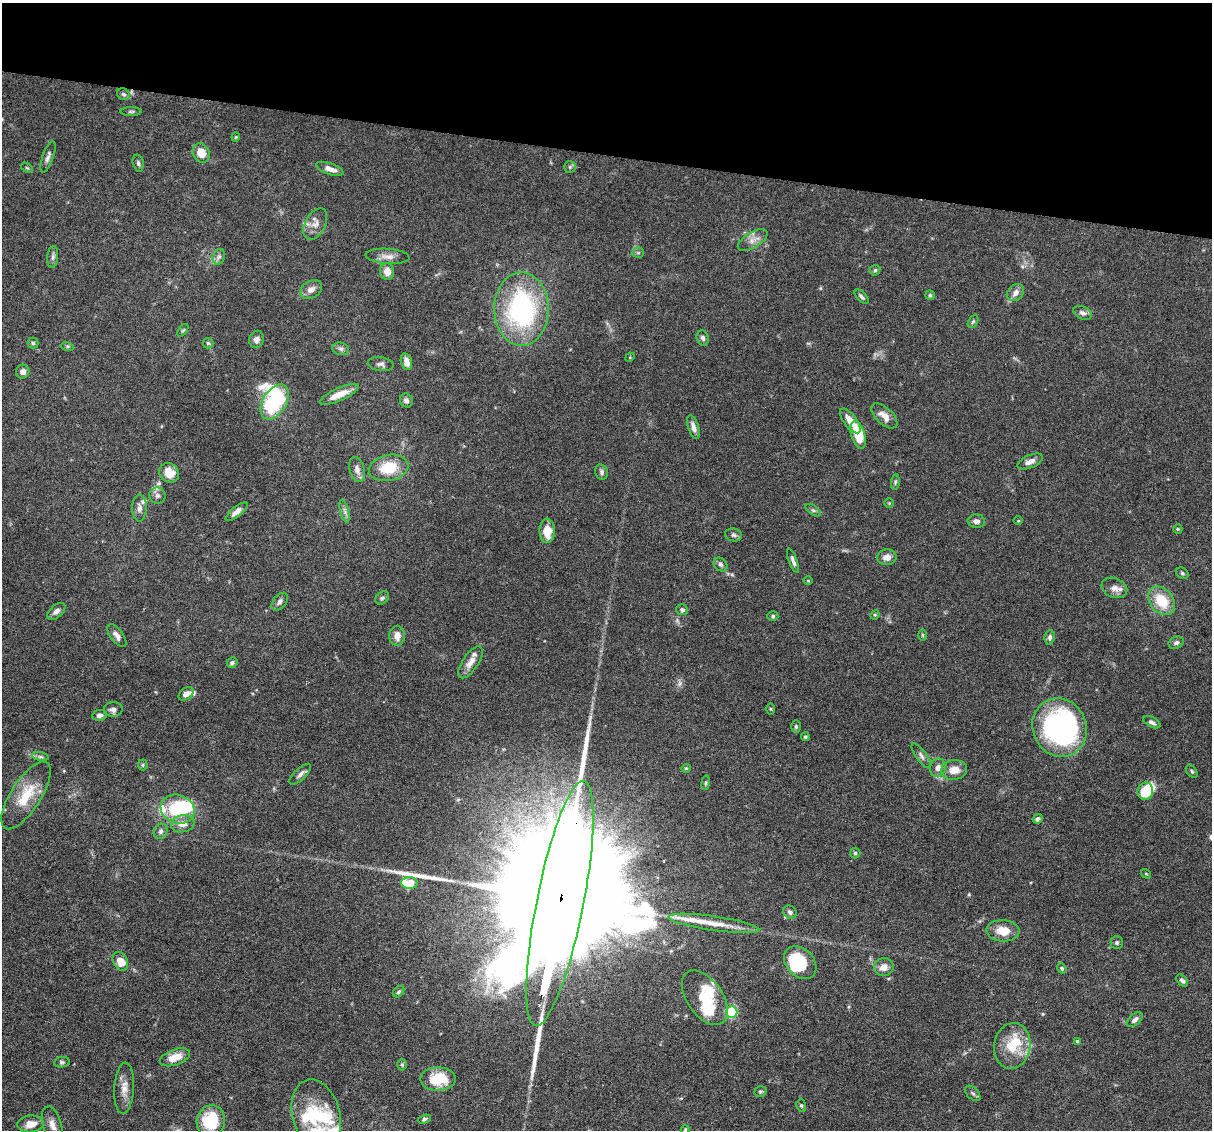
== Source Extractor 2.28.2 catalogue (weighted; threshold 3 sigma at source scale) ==
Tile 2 of 4 x 4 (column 2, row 1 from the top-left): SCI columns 1211-2420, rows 3617-4744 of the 4839 x 4859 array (HDU 1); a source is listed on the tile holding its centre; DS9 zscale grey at full resolution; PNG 1214 x 1132 px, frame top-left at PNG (2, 3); each listed source drawn as its Kron ellipse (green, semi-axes under 4 px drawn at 4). Shown black and unused: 14% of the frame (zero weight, under 3 of 6 exposures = <1% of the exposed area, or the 3 px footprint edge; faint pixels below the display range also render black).
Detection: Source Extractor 2.28.2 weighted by HDU 2 'WHT'; one run over the whole footprint, this tile lists its part. Background 0.0627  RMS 0.003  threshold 0.0122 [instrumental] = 3 sigma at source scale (4.09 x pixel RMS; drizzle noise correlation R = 1.36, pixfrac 0.8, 0.05/0.05 arcsec/px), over >= 5 px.
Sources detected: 152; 9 inside a brighter object's white glare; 2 long thin detections or spike segments (spike, bleed or trail) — neither listed nor drawn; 6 inside a brighter listed object's ellipse — not listed separately; the other 135 listed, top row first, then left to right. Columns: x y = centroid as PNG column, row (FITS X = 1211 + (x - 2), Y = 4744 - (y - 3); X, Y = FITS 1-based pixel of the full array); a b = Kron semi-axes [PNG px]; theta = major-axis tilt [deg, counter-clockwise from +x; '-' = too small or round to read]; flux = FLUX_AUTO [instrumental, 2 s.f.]
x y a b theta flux
123 94 7 5 -30 0.64
131 112 10 4 0 0.48
236 137 4 4 - 0.28
201 153 10 8 -59 4
48 157 16 5 71 1.2
138 163 8 5 -75 0.69
570 167 6 6 - 0.5
27 168 7 3 -36 0.32
330 169 14 5 -19 1.9
315 224 17 10 63 2.4
753 240 17 7 32 2
638 253 5 5 - 0.46
387 256 22 7 -4 2.1
53 257 11 5 85 0.8
219 257 8 6 68 0.81
875 270 5 5 - 0.44
387 272 8 7 - 2.8
311 290 12 8 32 1.9
1016 293 9 7 48 1.6
930 295 5 5 - 0.37
861 297 8 4 -45 0.64
521 309 36 27 -90 45
1083 313 9 6 -25 0.99
973 322 7 4 62 0.49
183 330 7 3 53 0.37
703 338 7 6 - 0.82
257 339 9 7 77 1.1
33 343 5 5 - 0.46
208 343 5 5 - 0.41
67 346 6 4 -17 0.37
341 349 8 6 -15 0.82
630 357 5 4 - 0.26
406 362 9 5 -75 1.9
381 364 13 7 -8 1
23 372 7 6 - 1.2
339 394 21 6 24 4
406 400 7 6 - 1.1
275 402 19 11 58 26
884 416 16 8 -42 2.3
850 421 15 6 -53 3.1
693 427 12 5 -72 1.5
858 435 14 6 -73 9.4
1030 461 13 6 23 1.9
389 468 20 13 11 8.6
357 469 13 7 -75 1.6
601 472 8 6 -80 0.75
169 473 10 9 - 4
895 482 8 4 82 0.45
157 495 8 8 - 1.1
889 503 5 5 - 0.29
139 508 13 7 90 1.4
813 510 9 4 -35 0.58
344 511 12 4 -75 0.86
237 512 13 5 39 1.5
976 521 8 6 -8 1.2
1018 521 4 3 - 0.23
1178 529 5 4 - 0.33
547 531 12 8 -89 4.7
734 535 9 6 -10 0.75
887 557 9 8 - 1.9
793 561 13 4 -69 0.98
721 564 8 6 -46 0.78
1182 573 7 5 -30 0.47
808 581 5 3 - 0.22
1114 588 13 9 -24 2
382 598 7 5 42 0.68
1162 601 16 11 -50 7.8
280 602 10 6 52 1.1
682 610 6 5 - 0.71
56 611 11 6 41 1.2
875 615 5 4 - 0.33
773 616 5 5 - 0.46
922 635 6 3 -89 0.31
117 636 13 6 -53 1.5
397 636 10 8 87 2.2
1050 637 7 5 83 0.85
1176 643 8 6 23 0.74
470 662 18 8 55 2.4
232 663 6 5 - 0.54
186 694 8 5 36 1.5
113 709 9 7 3 1.1
770 709 6 4 -89 0.32
100 715 7 5 9 0.91
1152 722 9 5 -27 0.95
796 727 6 4 -90 0.42
1060 727 30 26 -66 59
805 737 4 4 - 0.4
921 756 15 5 -55 1.1
40 757 8 4 -9 0.64
143 765 5 5 - 0.4
686 768 5 4 - 0.3
938 768 9 8 - 1.6
954 770 13 9 9 3.4
1192 771 7 5 -52 0.44
300 774 13 5 43 1.1
706 783 7 3 82 0.39
1145 791 9 8 - 8.8
26 795 39 15 57 8.9
178 809 17 14 -20 15
1038 819 5 4 - 0.78
183 824 12 8 14 2.5
160 831 8 6 64 0.93
855 853 5 5 - 0.46
1146 874 5 3 - 0.24
409 883 8 6 -4 9
560 904 125 23 79 35000
790 912 7 6 - 0.82
714 923 46 7 -8 5.7
1003 931 16 10 -3 4.8
1117 942 6 6 - 0.62
120 961 10 7 -62 3.7
800 963 19 13 -46 15
884 967 10 9 - 2.2
1062 968 5 4 - 0.45
1182 981 7 4 -46 0.75
399 992 6 5 - 0.51
705 998 31 17 -55 9.7
732 1012 5 5 - 27
1135 1020 9 5 42 1.1
1077 1041 4 4 - 0.49
1012 1046 23 18 81 8.1
175 1057 16 8 19 4.1
62 1062 8 5 8 0.57
402 1065 5 5 - 0.41
438 1079 18 11 0 9
124 1088 25 9 86 2.9
760 1091 6 5 - 0.48
973 1093 9 5 -44 0.7
801 1105 6 5 - 0.44
316 1115 36 23 -74 13
424 1119 6 4 19 0.53
211 1121 16 14 77 12
31 1124 13 8 5 3.1
52 1125 19 9 -74 2.7
685 1129 4 4 - 0.27
Overlapping masked pixels (flux is a lower limit): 1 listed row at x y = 560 904
Isophote crosses this tile's border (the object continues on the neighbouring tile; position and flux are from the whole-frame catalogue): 2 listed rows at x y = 560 904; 211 1121